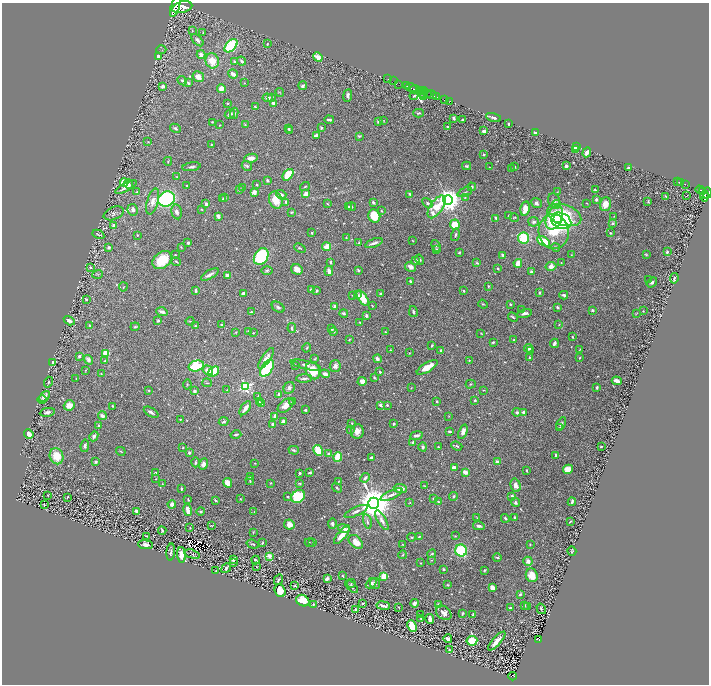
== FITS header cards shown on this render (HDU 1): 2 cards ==
NAXIS1  =                 1414
NAXIS2  =                 1364

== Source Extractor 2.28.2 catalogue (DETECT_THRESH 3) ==
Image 1414 x 1364 px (HDU 1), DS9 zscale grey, zoomed out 1/2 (1 PNG px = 2 x 2 image px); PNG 711 x 686 px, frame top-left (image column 2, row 1363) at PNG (2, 3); each listed source drawn as its Kron ellipse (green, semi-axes under 4 px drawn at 4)
Background 1.51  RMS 0.019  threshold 0.0576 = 3 sigma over >= 5 px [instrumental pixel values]
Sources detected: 685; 43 cannot appear on this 1/2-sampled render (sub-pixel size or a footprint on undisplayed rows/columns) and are neither listed nor drawn; of the other 642, the 500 brightest by FLUX_AUTO listed and drawn (142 fainter detections omitted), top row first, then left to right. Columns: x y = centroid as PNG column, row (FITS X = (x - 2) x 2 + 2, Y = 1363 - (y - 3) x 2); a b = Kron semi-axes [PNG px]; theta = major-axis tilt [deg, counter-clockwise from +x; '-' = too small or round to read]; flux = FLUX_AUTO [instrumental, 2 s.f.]
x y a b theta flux
175 6 11 4 72 6000
182 7 10 5 15 7200
192 31 3 2 - 2
203 33 3 2 - 2
197 40 7 4 -45 13
267 44 2 2 - 2
231 46 8 5 47 260
161 50 5 2 - 2.7
201 55 4 4 - 18
158 56 3 3 - 26
318 57 5 3 - 34
212 61 8 6 -69 60
234 61 3 3 - 4.1
242 61 5 3 - 7.2
233 74 5 3 - 26
198 76 6 5 - 27
388 79 4 1 - 190
182 81 5 3 - 6.2
394 81 2 1 - 220
188 83 4 3 - 6.8
244 83 3 3 - 2.2
399 84 3 1 - 89
163 86 4 3 - 13
303 86 4 3 - 7.1
407 86 3 1 - 130
411 87 6 2 -17 490
221 88 4 4 - 22
415 89 5 2 - 750
419 90 2 2 - 630
422 91 4 2 - 370
280 92 4 2 - 2.1
423 92 5 2 - 480
427 94 2 2 - 550
348 95 6 4 82 9.6
424 95 2 1 - 160
432 95 5 1 - 860
414 96 4 2 - 3.8
271 97 4 2 - 3.1
436 97 3 2 - 520
268 98 5 3 - 10
445 100 2 2 - 70
450 101 2 1 - 43
228 103 2 2 - 3.2
273 103 4 3 - 14
255 107 3 3 - 5
234 113 5 4 - 6.7
418 113 5 3 - 4.1
230 114 5 4 - 12
493 117 8 3 -17 9.4
453 118 4 2 - 5.8
329 120 4 2 - 9.5
384 120 3 3 - 2.1
462 120 3 2 - 4.6
212 122 2 2 - 2.7
378 122 3 3 - 7.6
508 124 2 2 - 5
220 125 2 2 - 2.1
245 125 3 3 - 2.4
448 127 2 2 - 7.6
175 128 6 3 -28 6.4
289 128 3 2 - 4.2
321 128 3 3 - 5.4
289 130 3 3 - 4.4
484 131 3 2 - 22
535 133 3 2 - 18
316 135 4 3 - 9.3
359 136 3 2 - 3.2
148 142 3 3 - 2.4
211 145 3 2 - 2.8
576 147 3 2 - 53
576 150 4 3 - 26
587 152 5 3 - 18
484 154 4 3 - 5.1
251 158 7 4 10 27
168 161 4 2 - 3.1
247 166 5 4 - 6.5
467 166 4 3 - 5.4
566 166 3 3 - 14
191 167 9 3 9 7.2
489 167 2 2 - 2
515 167 3 3 - 3.8
511 168 2 2 - 2.8
628 168 2 2 - 7.8
288 175 6 4 50 94
177 177 3 2 - 2.6
267 180 3 2 - 7.5
124 182 4 4 - 58
678 182 4 1 - 91
681 182 3 1 - 110
129 184 5 4 - 9
685 184 3 1 - 73
187 185 2 2 - 2.3
257 185 3 2 - 3.1
126 187 12 3 27 19
305 187 5 2 - 4.3
472 187 4 3 - 4.9
243 188 3 3 - 3.4
239 190 4 3 - 4.1
595 190 3 2 - 4.6
700 190 4 2 - 280
703 191 3 2 - 450
137 192 3 3 - 4
465 192 8 2 24 4.3
557 192 3 2 - 2.1
254 193 2 2 - 69
707 193 5 3 - 660
306 194 4 4 - 22
410 194 3 3 - 5.6
281 195 5 4 - 12
704 195 4 2 - 690
666 196 3 2 - 3.2
687 196 2 1 - 5.6
465 197 3 3 - 2.2
704 197 4 3 - 650
225 198 3 2 - 2.6
166 199 9 7 27 490
223 199 3 2 - 2.7
596 199 3 3 - 7.6
276 200 9 6 -70 56
448 200 5 5 - 4100
554 200 7 6 - 13
648 201 4 3 - 2.9
153 202 13 5 75 27
286 202 4 3 - 5.9
373 202 3 3 - 7.5
427 203 6 4 -49 5.4
536 203 5 5 - 9.3
587 203 3 1 - 2
206 204 2 2 - 22
327 204 3 3 - 3.2
556 204 4 4 - 28
605 204 7 5 71 36
348 207 3 2 - 7.7
351 207 5 3 - 3.8
437 207 13 6 56 100
525 208 7 4 79 41
201 209 4 3 - 2.7
133 210 6 5 - 16
381 211 3 2 - 2.4
177 212 7 5 -77 14
292 212 3 2 - 3.5
114 213 10 6 21 15
564 215 18 10 -19 160
218 216 4 3 - 15
374 216 7 5 -65 77
508 216 4 2 - 2.4
614 216 3 2 - 2.2
514 217 4 2 - 2.7
496 218 4 3 - 6.4
554 218 12 8 67 180
558 218 3 3 - 47
561 221 10 7 -25 380
534 222 5 5 - 11
613 223 2 2 - 19
114 225 3 3 - 8.2
455 225 5 4 - 73
554 232 17 15 -85 160
312 233 3 3 - 6
610 233 3 3 - 4
98 234 6 2 -28 4.8
137 235 2 2 - 3
455 235 6 3 77 6.3
346 238 3 3 - 2.4
523 238 6 5 - 140
413 241 2 2 - 2.1
544 241 7 4 -29 100
188 243 2 2 - 6.2
359 243 3 2 - 3.2
374 243 9 2 20 13
436 246 6 3 -68 5.9
109 247 3 3 - 8.5
181 247 4 2 - 2.1
327 247 4 3 - 39
555 247 4 3 - 8.5
300 248 6 3 -24 4.9
437 249 4 3 - 5.6
459 252 2 2 - 5.1
667 252 3 3 - 8.1
175 255 2 2 - 2.5
503 255 4 3 - 8.4
571 255 2 2 - 2.3
646 255 4 3 - 2.9
261 257 9 6 56 290
420 259 5 3 - 5
162 260 11 8 40 98
416 261 3 3 - 18
176 262 5 2 - 3.4
331 262 4 3 - 4.5
477 263 4 3 - 5.9
518 263 4 3 - 36
561 263 2 2 - 2.6
551 266 5 4 - 22
90 267 3 3 - 4.7
410 267 6 4 -28 17
498 268 4 3 - 3.4
297 269 6 5 - 24
267 270 6 4 0 7.1
358 270 4 2 - 4.6
329 271 5 3 - 26
531 272 3 2 - 11
97 274 5 3 - 3.7
210 274 10 3 29 15
227 275 4 3 - 21
674 278 5 2 - 5.8
648 280 2 1 - 2.2
410 281 3 2 - 6.4
652 282 6 3 38 6.7
488 286 3 3 - 3.6
123 287 4 2 - 2.4
311 290 3 3 - 5.8
196 291 4 3 - 7.8
317 291 3 3 - 6.1
464 291 4 2 - 3.9
244 293 4 3 - 16
540 293 3 3 - 4.8
380 294 3 2 - 4.1
353 295 3 2 - 4.5
357 295 4 3 - 5.8
564 295 4 3 - 6.8
363 298 9 4 -56 60
86 299 3 3 - 4.3
483 304 5 2 - 3.2
510 304 2 2 - 4.1
372 305 3 2 - 2
335 306 2 2 - 39
278 307 7 5 -33 10
557 307 3 2 - 7.8
522 310 3 3 - 2.1
592 310 3 3 - 7.6
643 311 3 2 - 2.2
162 312 6 3 -18 14
251 312 3 2 - 3.4
413 312 5 3 - 6.9
344 313 4 3 - 9.3
525 313 7 3 13 11
637 313 3 3 - 2.2
366 315 3 2 - 9.6
513 317 5 3 - 5.4
69 321 6 3 -32 12
158 321 4 3 - 5.3
190 321 4 3 - 3.4
360 323 3 2 - 3.9
221 324 2 2 - 4.2
559 325 3 2 - 2.1
90 326 4 3 - 3.6
195 326 3 3 - 4.1
135 327 4 2 - 5.4
292 328 5 3 - 4.5
331 329 3 3 - 3.5
248 331 3 3 - 2.9
333 331 4 3 - 6.8
236 332 4 3 - 2.8
385 332 2 2 - 2.7
253 333 3 2 - 2.4
481 333 3 2 - 2.3
572 337 2 2 - 4
349 340 3 2 - 2.7
514 340 3 2 - 3.8
493 342 4 3 - 4.2
554 343 5 3 - 11
432 345 3 2 - 4.3
307 348 4 2 - 3.2
528 348 4 3 - 18
580 349 4 2 - 2.5
390 350 3 2 - 2.1
530 350 3 2 - 2.5
441 351 4 3 - 8.8
106 353 4 3 - 88
409 353 3 2 - 2.1
79 356 3 3 - 8.3
266 358 12 4 56 28
529 358 3 2 - 4.5
579 358 2 2 - 3.2
315 359 3 2 - 3.9
377 359 4 3 - 11
88 360 5 4 - 14
469 360 2 2 - 2.1
105 361 4 3 - 4.8
53 363 4 3 - 26
295 365 2 2 - 2.5
306 365 15 4 -13 13
196 366 8 5 13 200
335 366 6 5 - 13
427 367 12 4 32 46
267 368 9 5 55 270
86 370 3 2 - 2.1
208 370 5 4 - 36
313 371 9 7 -65 80
213 372 6 3 41 98
380 372 2 2 - 11
101 374 2 1 - 2.3
325 374 5 3 - 15
374 378 3 2 - 4.3
76 379 4 2 - 2.7
304 379 8 3 2 8.6
362 381 4 4 - 24
617 381 5 3 - 24
49 382 5 3 - 5
207 383 5 2 - 2.7
187 384 5 2 - 2.7
471 384 5 3 - 3.5
245 387 4 4 - 440
597 387 3 2 - 6
289 388 6 5 - 8.8
411 388 4 2 - 2.4
149 390 3 3 - 2.5
227 390 3 2 - 2.2
483 390 3 2 - 2.2
194 391 4 3 - 6.4
279 394 2 2 - 24
44 396 6 4 49 22
258 396 3 2 - 2.1
42 399 5 3 - 4.1
475 400 2 2 - 8.2
437 401 3 2 - 4.2
259 402 3 3 - 2.8
292 402 4 3 - 3.7
261 404 3 3 - 3.1
69 405 6 5 - 33
381 405 4 3 - 9.3
387 405 2 2 - 8.6
113 406 3 2 - 3.6
286 406 9 5 39 31
245 408 8 3 55 19
305 410 2 2 - 10
47 412 8 4 9 13
151 412 8 3 -32 11
517 412 4 4 - 7.1
524 412 3 3 - 12
102 416 4 4 - 14
275 416 3 2 - 31
449 416 3 2 - 2
180 419 2 2 - 3.3
224 422 5 3 - 6.6
283 422 3 3 - 35
352 423 2 2 - 2.7
273 424 3 3 - 11
394 424 2 2 - 5.8
561 424 7 4 64 7.2
99 426 4 3 - 5.3
560 427 3 3 - 2.9
350 429 3 2 - 4.8
357 431 7 6 - 30
449 431 3 2 - 4.8
463 432 7 4 69 19
29 434 5 4 - 24
236 435 5 2 - 7.2
416 435 6 3 10 8.9
94 436 5 4 - 10
413 442 4 3 - 6.7
85 446 6 4 81 9.2
457 446 6 3 -21 5.2
601 446 2 2 - 5
423 447 4 3 - 11
438 447 3 2 - 2.9
183 448 3 2 - 2.9
294 450 5 3 - 6.1
318 450 6 4 -61 74
121 451 5 2 - 3.1
189 453 3 3 - 9.8
328 454 3 3 - 9.2
555 455 4 3 - 4.8
57 456 8 6 -68 75
338 457 5 3 - 100
371 457 4 2 - 7.6
96 462 3 3 - 6.2
195 462 5 3 - 7.7
498 462 3 2 - 19
255 463 2 2 - 2.1
203 464 5 4 - 23
454 468 4 3 - 23
568 469 5 4 - 30
527 470 2 2 - 3.2
310 472 3 2 - 4.3
465 472 4 3 - 27
156 473 3 2 - 4.3
300 473 2 2 - 6.4
250 477 2 2 - 5.1
365 478 5 3 - 11
156 479 3 2 - 2
250 481 4 2 - 4
339 481 3 2 - 3
228 483 5 4 - 45
270 483 3 2 - 2.1
299 483 4 3 - 3.9
162 484 3 3 - 3
516 485 7 5 -73 24
424 486 4 2 - 2.4
337 488 5 3 - 4.2
400 488 7 4 -5 31
181 489 3 2 - 5.1
48 495 2 2 - 2.5
392 495 12 3 24 15
298 496 7 6 - 190
454 496 4 3 - 5.3
512 496 4 3 - 9.5
67 497 2 2 - 3.3
288 497 2 2 - 2.9
188 499 3 2 - 3.4
240 499 3 2 - 2.7
433 499 3 2 - 3.2
215 500 3 2 - 5.8
410 502 3 2 - 2.1
439 502 4 3 - 4.3
516 502 5 3 - 7.9
572 502 4 2 - 6.1
374 503 5 5 - 11000
172 504 4 4 - 15
44 505 2 2 - 3.3
187 510 6 3 -78 32
137 511 4 2 - 18
200 511 4 3 - 5.6
356 511 13 3 25 14
254 512 3 2 - 2.2
514 517 3 2 - 5.1
477 518 3 1 - 2.3
505 518 4 3 - 5.7
382 520 11 4 -59 14
570 521 3 2 - 3.4
367 522 7 3 -77 8.6
289 524 5 5 - 21
332 524 5 4 - 9.2
211 526 4 2 - 3.3
479 526 5 3 - 9.6
190 528 3 3 - 2.9
344 528 6 3 -20 12
162 531 4 3 - 7.4
253 532 3 3 - 2.8
342 535 11 3 50 59
147 536 3 2 - 2.4
455 536 4 3 - 2.8
411 537 4 3 - 3.6
419 537 3 2 - 3.3
309 542 5 2 - 2.5
313 542 3 2 - 2.3
356 542 8 5 -44 37
262 543 3 2 - 4.2
253 544 6 3 -17 5
402 544 2 2 - 2.1
530 544 4 3 - 3.8
146 545 7 4 -7 17
461 550 6 6 - 200
572 551 5 3 - 4.2
171 552 8 3 85 9.4
192 554 8 2 -16 2.8
432 554 4 3 - 5.1
181 555 8 4 -86 44
403 555 4 2 - 4.1
270 556 3 2 - 64
497 558 4 2 - 6.5
233 560 4 2 - 8.6
255 560 4 3 - 5.8
431 560 3 2 - 2.1
528 561 4 4 - 21
233 562 3 2 - 3.4
420 563 3 2 - 2.6
256 566 3 2 - 3.4
226 568 5 3 - 11
443 569 3 3 - 4.4
216 570 2 2 - 2.1
485 570 3 3 - 4.6
532 575 7 6 - 44
342 576 2 2 - 2.9
384 576 4 3 - 69
327 579 4 3 - 10
278 580 5 2 - 5.9
371 583 6 4 44 13
351 584 4 3 - 3.6
375 584 5 5 - 7.9
295 585 3 3 - 3
448 585 4 3 - 3.2
352 586 8 3 -48 7.2
493 588 3 3 - 52
280 591 6 5 - 47
520 594 3 3 - 5.7
303 601 7 5 -30 78
363 603 2 2 - 3
415 603 4 3 - 11
314 604 3 2 - 2.5
438 604 4 3 - 6.7
383 605 7 3 -8 15
524 606 3 2 - 4.9
399 607 2 2 - 2.3
528 607 3 3 - 3.4
510 608 3 2 - 4
541 609 5 2 - 3.5
356 610 4 4 - 11
444 613 9 6 -40 22
462 614 4 2 - 3.2
420 615 3 2 - 2
473 615 3 2 - 5.1
421 619 3 2 - 2.4
430 619 5 2 - 28
412 626 6 4 -65 120
448 639 4 3 - 13
539 639 4 2 - 240
472 641 5 5 - 100
497 641 12 3 48 37
450 650 4 3 - 5.7
513 676 4 2 - 200
At the frame edge (FLAGS 8, measured only in part): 1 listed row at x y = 175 6
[142 fainter detections neither listed nor drawn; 43 sub-pixel or undisplayed-footprint detections neither listed nor drawn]